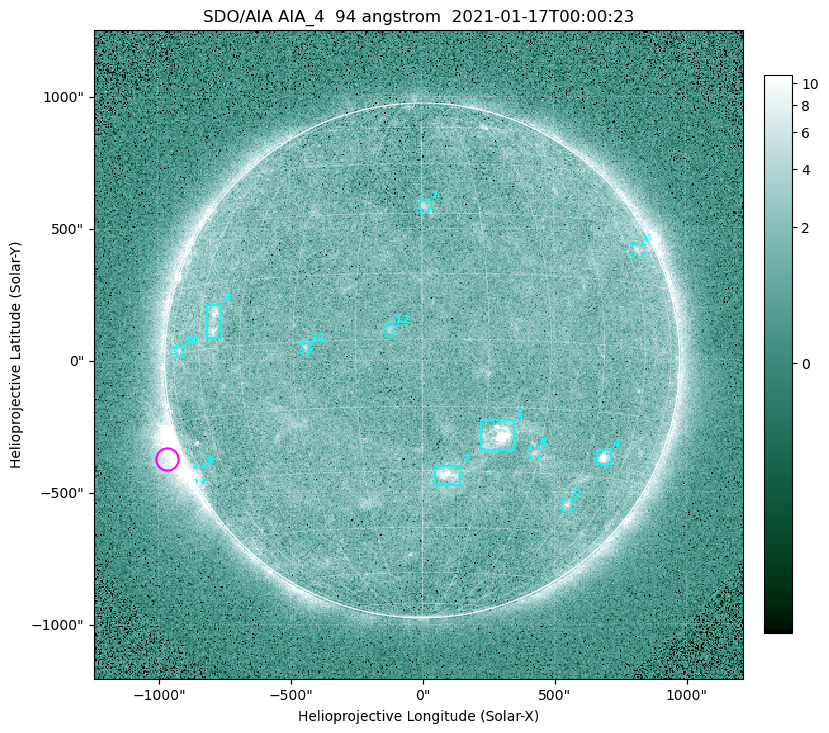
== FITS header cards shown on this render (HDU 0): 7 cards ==
TELESCOP= 'SDO/AIA '
INSTRUME= 'AIA_4   '
WAVELNTH=                   94
WAVEUNIT= 'angstrom'
DATE-OBS= '2021-01-17T00:00:23.12'
CTYPE1  = 'HPLN-TAN'
CTYPE2  = 'HPLT-TAN'

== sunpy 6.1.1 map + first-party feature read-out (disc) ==
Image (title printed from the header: SDO/AIA AIA_4  94 angstrom  2021-01-17T00:00:23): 512 x 512 px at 4.8 arcsec/px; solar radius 976 arcsec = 203 px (full disc in frame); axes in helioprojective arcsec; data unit not stated in the header (colour bar unlabelled)
Orientation: roll -0.138 deg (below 1 deg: not rotated)
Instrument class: DISC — disc imager (sunpy class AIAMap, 94 A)
Bright regions (active regions / flare kernels): reference = the median radial profile (limb darkening/brightening removed); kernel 5 px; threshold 5 sigma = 1.91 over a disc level ~1.66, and >= 1.15x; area >= 9 px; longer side >= 5 px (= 24 arcsec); searched inside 0.97 R_sun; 12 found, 12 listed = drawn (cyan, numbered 1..; 8 of them under ~33 arcsec drawn as corner ticks so the feature stays visible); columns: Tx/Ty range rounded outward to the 10 arcsec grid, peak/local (2 s.f.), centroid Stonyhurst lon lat
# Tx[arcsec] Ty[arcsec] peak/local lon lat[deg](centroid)
1 220..350 -340..-220 12 +18 -22
2 50..150 -470..-400 6.1 +7 -31
3 -820..-760 90..220 4.5 -54 +6
4 660..720 -400..-340 8.5 +51 -25
5 530..560 -570..-530 3.5 +45 -38
6 800..840 400..440 2.8 +66 +23
7 -10..30 570..600 2.9 +1 +32
8 410..440 -360..-330 2.7 +29 -25
9 -860..-830 -450..-400 2.7 -75 -27
10 -930..-910 20..50 2.3 -71 +1
11 -450..-430 40..70 2.6 -27 -1
12 -140..-110 100..130 2.9 -7 +2
Off-limb structures (1.02-1.3 R_sun): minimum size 50 px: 6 found; the strongest spans PA ~95..130 deg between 1.02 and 1.21 R_sun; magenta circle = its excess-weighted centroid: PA ~110 deg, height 1.06 R_sun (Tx ~-970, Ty ~-370 arcsec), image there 5.2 x the reference